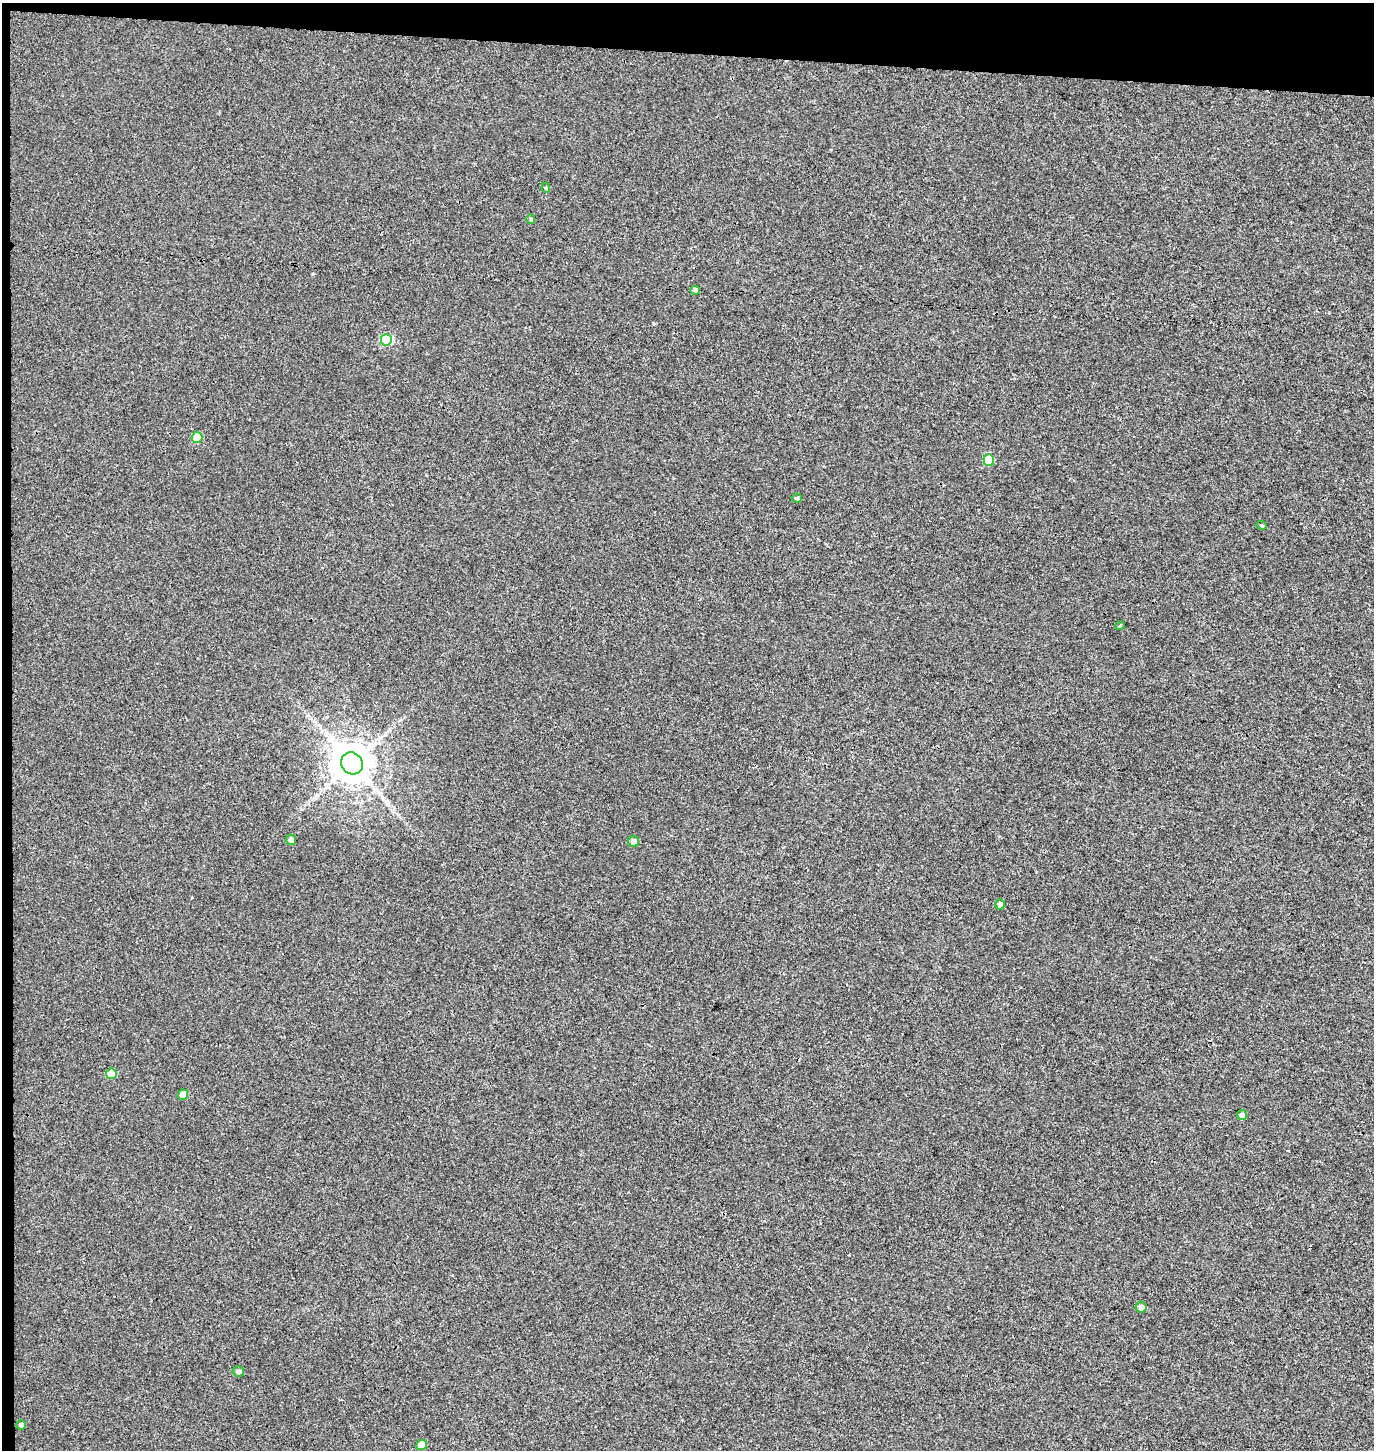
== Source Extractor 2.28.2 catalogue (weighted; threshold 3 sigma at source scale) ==
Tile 1 of 3 x 3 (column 1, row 1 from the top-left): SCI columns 271-1642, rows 2907-4354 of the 4654 x 4357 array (HDU 1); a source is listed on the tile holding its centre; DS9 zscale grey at full resolution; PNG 1376 x 1452 px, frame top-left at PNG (2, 3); each listed source drawn as its Kron ellipse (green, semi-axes under 4 px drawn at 4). Shown black and unused: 4% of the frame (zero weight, under 3 of 4 exposures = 5% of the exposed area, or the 3 px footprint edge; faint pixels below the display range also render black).
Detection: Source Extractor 2.28.2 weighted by HDU 2 'WHT'; one run over the whole footprint, this tile lists its part. Background 0.00251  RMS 0.004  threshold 0.0179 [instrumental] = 3 sigma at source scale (4.5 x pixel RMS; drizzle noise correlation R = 1.50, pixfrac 1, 0.0396/0.0396 arcsec/px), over >= 5 px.
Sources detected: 20; all 20 listed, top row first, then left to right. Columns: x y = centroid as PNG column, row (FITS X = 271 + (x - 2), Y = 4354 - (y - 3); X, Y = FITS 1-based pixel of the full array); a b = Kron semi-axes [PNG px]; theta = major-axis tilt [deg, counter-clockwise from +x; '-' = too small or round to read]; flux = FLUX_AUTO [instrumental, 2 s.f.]
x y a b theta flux
546 188 5 3 - 0.35
531 219 5 4 - 0.46
695 290 5 4 - 0.85
386 340 6 5 - 25
197 437 5 5 - 11
989 460 5 5 - 14
797 498 5 4 - 0.7
1262 525 5 4 - 0.5
1120 626 4 4 - 0.44
352 763 11 10 - 1300
291 840 5 5 - 1.4
634 841 5 5 - 2.1
1000 904 5 4 - 1.9
111 1074 5 5 - 8.6
183 1095 5 5 - 3.7
1242 1115 5 5 - 1.5
1141 1307 5 5 - 1.6
238 1372 5 5 - 0.97
21 1425 5 5 - 1
421 1445 5 5 - 4.3